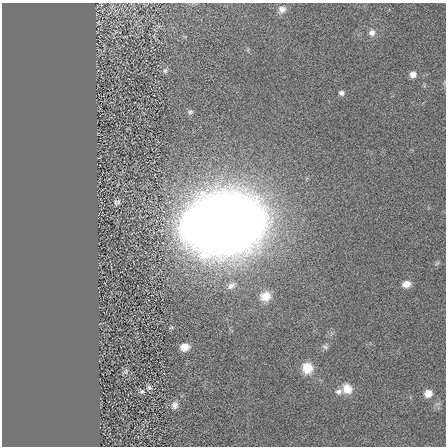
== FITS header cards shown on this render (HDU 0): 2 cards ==
NAXIS1  =                  444
NAXIS2  =                  444

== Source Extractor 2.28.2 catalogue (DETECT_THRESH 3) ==
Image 444 x 444 px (HDU 0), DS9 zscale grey, 1 PNG px = 1 image px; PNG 448 x 448 px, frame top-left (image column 1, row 444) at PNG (2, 3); no overlay
Background 0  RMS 0.044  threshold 0.131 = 3 sigma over >= 5 px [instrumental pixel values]
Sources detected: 22; all 22 listed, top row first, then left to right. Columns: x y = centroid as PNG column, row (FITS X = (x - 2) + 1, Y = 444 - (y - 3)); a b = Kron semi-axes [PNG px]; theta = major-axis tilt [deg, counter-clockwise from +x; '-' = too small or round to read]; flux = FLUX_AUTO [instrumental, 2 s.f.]
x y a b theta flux
282 9 10 10 - 17
372 33 9 8 - 14
165 70 8 6 88 7.4
413 74 6 6 - 20
341 93 6 5 - 8.9
190 112 7 6 - 6.7
118 202 8 7 - 7.9
223 224 53 40 7 6300
437 263 7 4 37 4.6
406 284 10 7 14 23
231 286 13 8 33 17
265 296 14 12 16 41
184 347 8 7 - 42
325 347 9 5 -16 7.8
307 368 12 11 - 55
126 371 8 6 55 7
149 387 8 7 - 7.5
347 389 14 12 -59 36
142 391 6 5 - 5.8
339 392 9 8 - 13
428 393 7 6 - 35
175 405 9 8 - 15